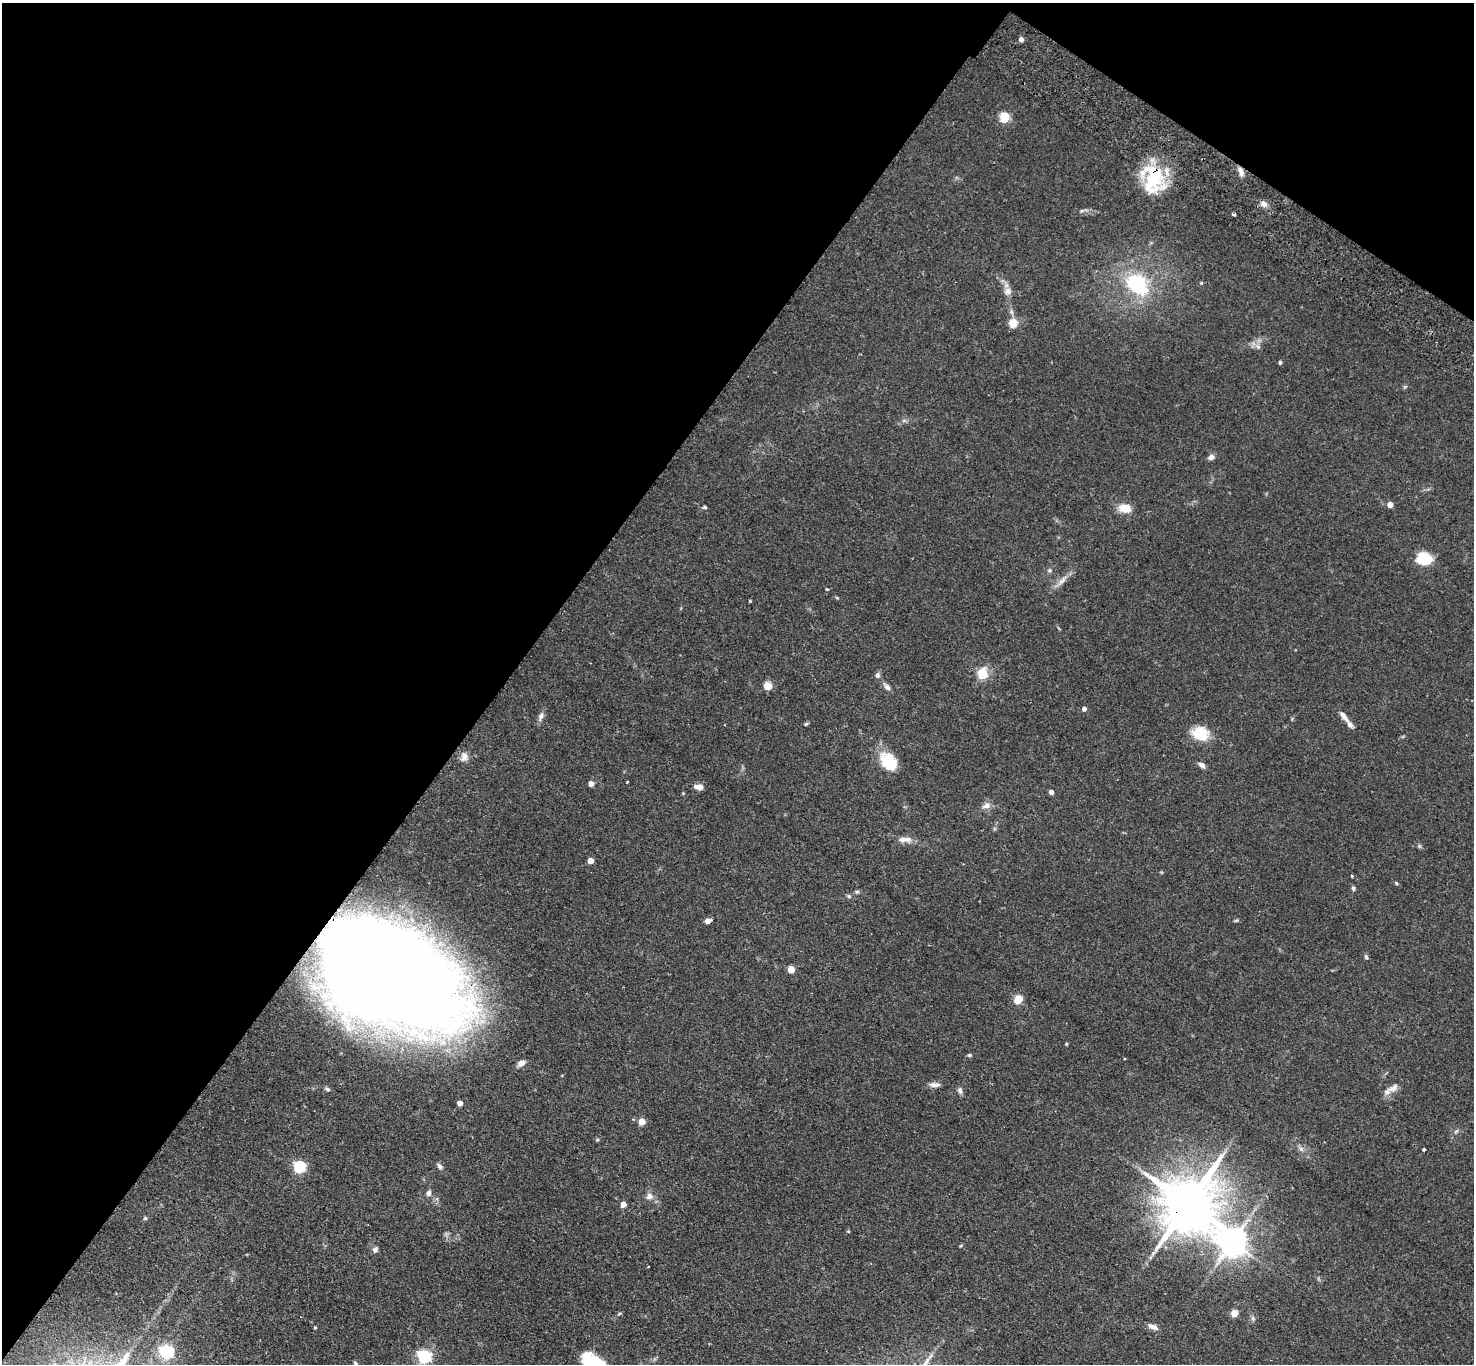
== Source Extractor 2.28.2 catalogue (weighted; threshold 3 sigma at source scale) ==
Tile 2 of 4 x 4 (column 2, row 1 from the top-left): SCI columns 1508-2979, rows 4430-5791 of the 5961 x 5993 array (HDU 1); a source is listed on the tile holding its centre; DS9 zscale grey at full resolution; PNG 1476 x 1366 px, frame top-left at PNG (2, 3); no overlay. Shown black and unused: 38% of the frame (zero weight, under 2 of 3 exposures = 3% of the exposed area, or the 3 px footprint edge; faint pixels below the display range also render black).
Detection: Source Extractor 2.28.2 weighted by HDU 2 'WHT'; one run over the whole footprint, this tile lists its part. Background 0.0743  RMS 0.0057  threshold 0.0258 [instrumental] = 3 sigma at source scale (4.5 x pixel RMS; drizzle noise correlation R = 1.50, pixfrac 1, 0.05/0.05 arcsec/px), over >= 5 px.
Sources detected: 84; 1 inside a brighter listed object's ellipse — not listed separately; the other 83 listed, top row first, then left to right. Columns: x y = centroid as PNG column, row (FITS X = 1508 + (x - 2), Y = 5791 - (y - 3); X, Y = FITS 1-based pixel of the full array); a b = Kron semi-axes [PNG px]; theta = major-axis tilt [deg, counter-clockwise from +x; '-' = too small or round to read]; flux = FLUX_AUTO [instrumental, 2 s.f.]
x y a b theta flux
1021 39 4 4 - 2.9
1004 117 5 5 - 35
1241 171 11 6 -72 3
1153 179 35 26 -80 34
1264 204 10 7 -41 2.5
1082 211 6 4 30 0.95
1233 214 4 3 - 1.2
1201 283 5 4 - 0.56
1137 284 29 20 -42 40
1008 291 11 10 - 3.3
1013 323 11 10 - 6.5
1258 347 8 6 -54 1.8
1280 362 4 3 - 1
1211 457 8 7 - 2
1390 504 5 4 - 4.9
705 507 6 4 0 0.74
1125 508 16 10 -10 7
1424 558 15 11 -7 17
1049 570 6 5 - 1
1062 581 21 6 47 4.2
827 589 4 3 - 0.84
750 601 3 3 - 0.58
982 674 6 5 - 22
877 675 8 6 -89 1.6
768 686 5 5 - 18
887 687 13 6 -48 2.2
1084 709 5 4 - 2.1
1344 716 19 6 -53 3.7
541 717 13 6 65 2.4
806 724 5 5 - 0.73
1200 733 22 17 -13 13
464 756 12 9 78 3.3
888 761 21 15 -46 18
1202 765 11 6 -33 2
627 782 3 3 - 0.7
591 784 6 6 - 2.1
698 787 12 6 -5 3
1051 792 4 4 - 2.7
986 805 11 8 18 3.2
905 839 20 7 1 4.3
590 861 5 4 - 6.3
1352 876 3 3 - 0.79
1396 883 5 3 - 0.52
1353 888 6 5 - 0.97
857 892 6 5 - 0.87
849 896 6 5 - 0.93
708 921 6 4 15 3.1
1236 921 6 4 20 0.7
1366 957 7 5 -60 0.95
791 969 5 5 - 10
399 981 127 61 -27 820
1018 999 5 5 - 23
1066 1044 5 3 - 0.56
969 1055 6 4 -14 0.82
521 1063 9 6 35 3.5
935 1085 15 6 0 2.8
1393 1088 18 9 37 4.4
327 1089 8 5 -29 1.4
960 1090 10 6 -73 1.7
460 1103 4 4 - 4.2
642 1121 5 5 - 9.8
1456 1131 8 3 45 0.9
1301 1149 7 5 -45 1.4
1424 1149 3 3 - 1.4
439 1166 8 5 -51 1.6
300 1167 6 5 - 71
429 1193 8 6 76 1.8
649 1196 8 7 - 3.1
1189 1203 17 14 55 3600
623 1204 5 4 - 4.6
145 1218 5 5 - 0.75
848 1231 4 3 - 0.54
1232 1242 10 9 - 830
375 1250 6 5 - 2.2
648 1266 3 3 - 0.84
1234 1313 5 5 - 13
619 1314 6 3 20 0.66
1253 1318 7 4 -89 1.1
315 1327 4 3 - 0.59
1153 1327 15 6 -23 2.8
167 1352 6 6 - 110
424 1357 6 6 - 110
591 1361 23 18 -19 20
Overlapping masked pixels (flux is a lower limit): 4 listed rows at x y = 1241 171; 1153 179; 399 981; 1189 1203
Isophote crosses this tile's border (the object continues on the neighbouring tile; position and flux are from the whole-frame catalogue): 1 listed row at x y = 591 1361